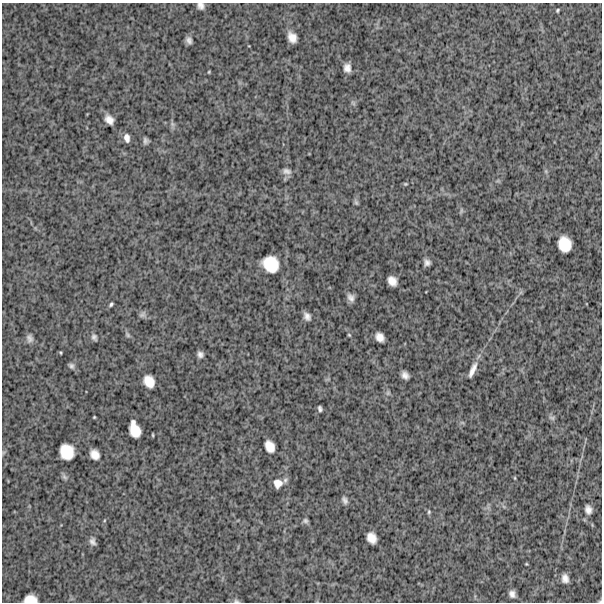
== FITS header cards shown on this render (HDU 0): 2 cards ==
NAXIS1  =                  600
NAXIS2  =                  600

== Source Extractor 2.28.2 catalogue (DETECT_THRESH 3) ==
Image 600 x 600 px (HDU 0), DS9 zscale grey, 1 PNG px = 1 image px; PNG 604 x 604 px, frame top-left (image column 1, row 600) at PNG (2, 3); no overlay
Background 1440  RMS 290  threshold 856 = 3 sigma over >= 5 px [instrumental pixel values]
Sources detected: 58; all 58 listed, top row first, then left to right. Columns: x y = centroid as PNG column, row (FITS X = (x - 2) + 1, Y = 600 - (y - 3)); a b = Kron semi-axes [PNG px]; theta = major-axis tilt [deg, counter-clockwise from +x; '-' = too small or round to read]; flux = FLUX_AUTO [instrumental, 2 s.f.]
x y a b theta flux
200 6 7 6 - 83000
557 10 4 3 - 24000
292 37 10 7 -63 170000
189 40 6 5 - 71000
347 68 8 7 - 120000
209 72 3 3 - 18000
353 103 7 4 -45 34000
109 120 9 7 -50 140000
172 124 7 5 -47 45000
127 138 10 6 -78 99000
145 141 5 4 - 50000
286 171 12 7 -9 83000
546 171 6 4 72 27000
405 184 5 4 - 21000
356 203 8 5 -63 35000
461 211 7 4 72 28000
565 244 14 11 -76 380000
427 262 6 5 - 76000
271 264 15 13 -48 500000
392 281 9 7 -55 160000
351 297 9 6 -60 90000
111 304 6 3 45 34000
142 314 10 6 45 55000
307 316 8 5 -58 89000
127 335 9 5 -46 42000
349 335 4 3 - 20000
94 337 9 6 -63 54000
380 337 9 7 -52 140000
29 338 10 8 -75 80000
200 354 6 5 - 72000
71 366 8 6 -45 53000
473 370 20 6 67 150000
405 375 8 6 -50 99000
149 381 11 9 -63 250000
388 393 6 5 - 36000
320 409 5 4 - 45000
94 417 3 2 - 17000
552 418 9 5 -18 42000
135 429 15 9 -72 300000
153 435 5 3 - 20000
270 446 11 8 -66 210000
67 452 14 12 -70 410000
95 454 9 8 - 170000
515 478 5 3 - 17000
285 480 10 6 50 48000
278 483 10 10 - 140000
345 500 8 5 -62 65000
588 510 9 7 -75 100000
429 512 6 4 71 28000
305 521 7 6 - 45000
371 538 10 8 -65 200000
92 541 10 7 -77 75000
526 564 3 2 - 15000
565 578 8 6 -76 110000
512 594 7 5 -60 89000
30 599 12 7 0 220000
236 601 8 5 -10 43000
600 601 6 4 10 22000
At the frame edge (FLAGS 8, measured only in part): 4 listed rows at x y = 200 6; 30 599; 236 601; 600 601